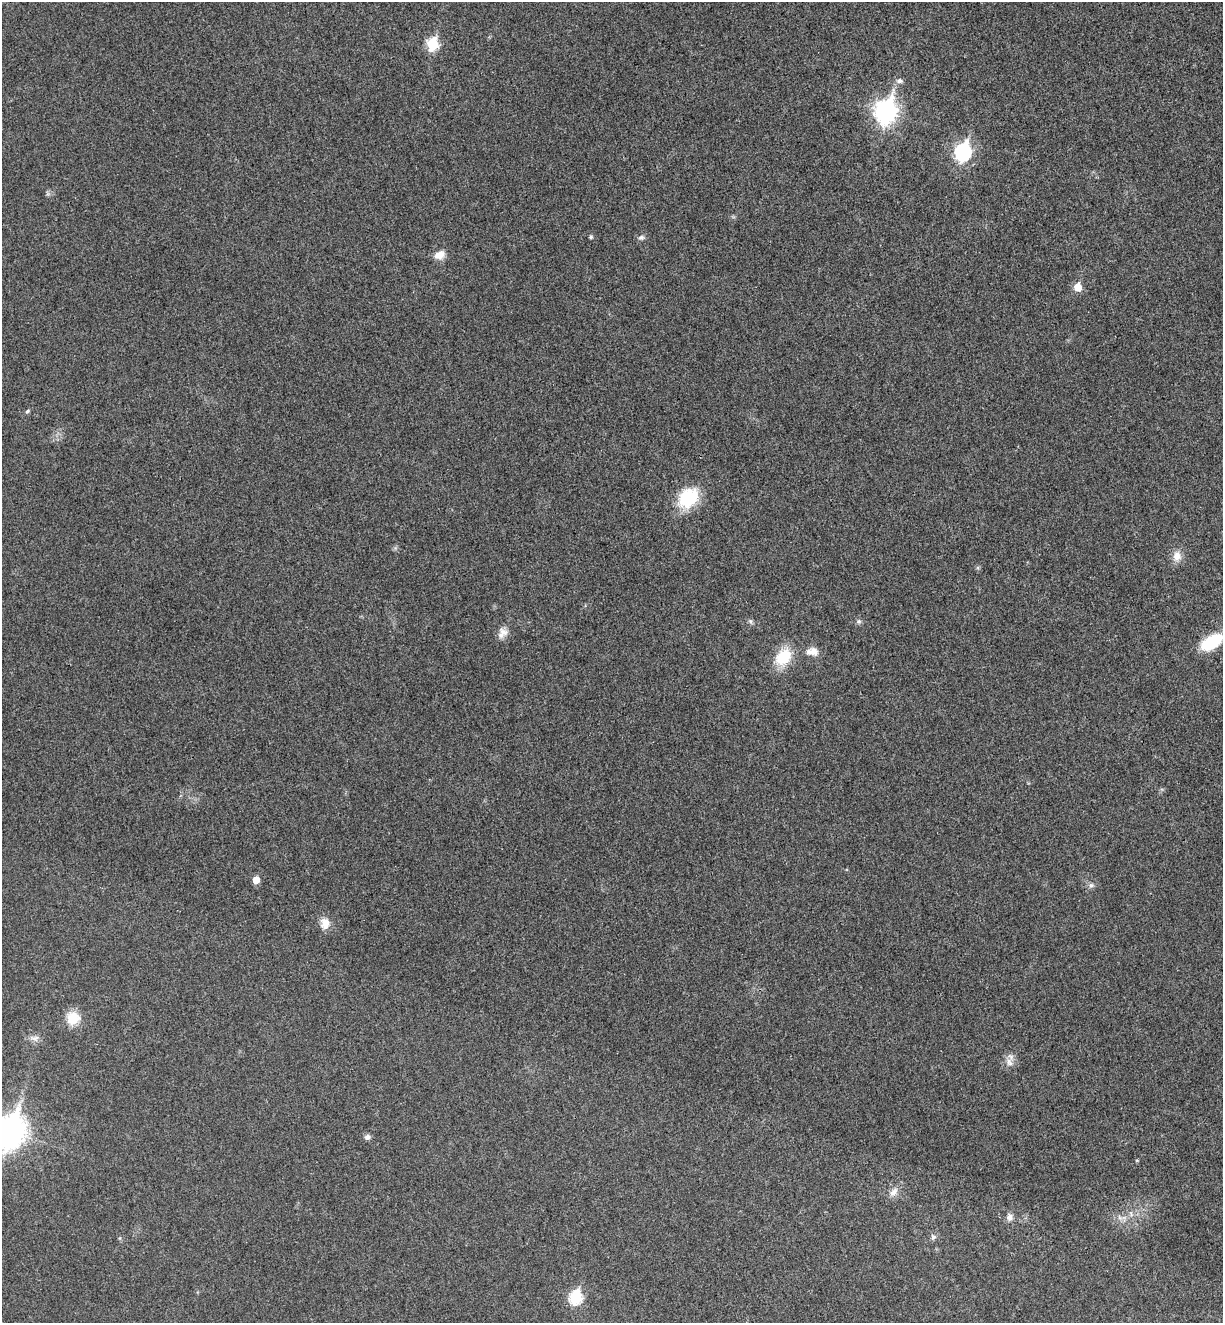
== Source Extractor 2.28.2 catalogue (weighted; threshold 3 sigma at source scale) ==
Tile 6 of 4 x 4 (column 2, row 2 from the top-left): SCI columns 1406-2626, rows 2668-3988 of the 5380 x 5331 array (HDU 1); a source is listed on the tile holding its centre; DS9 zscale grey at full resolution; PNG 1225 x 1325 px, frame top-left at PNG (2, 2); no overlay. Shown black and unused: <1% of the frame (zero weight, under 3 of 4 exposures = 6% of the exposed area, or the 3 px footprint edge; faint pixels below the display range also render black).
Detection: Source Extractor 2.28.2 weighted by HDU 2 'WHT'; one run over the whole footprint, this tile lists its part. Background 0.0355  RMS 0.0053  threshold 0.0239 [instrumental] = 3 sigma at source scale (4.5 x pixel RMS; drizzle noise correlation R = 1.50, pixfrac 1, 0.05/0.05 arcsec/px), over >= 5 px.
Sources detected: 31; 1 inside a brighter listed object's ellipse — not listed separately; the other 30 listed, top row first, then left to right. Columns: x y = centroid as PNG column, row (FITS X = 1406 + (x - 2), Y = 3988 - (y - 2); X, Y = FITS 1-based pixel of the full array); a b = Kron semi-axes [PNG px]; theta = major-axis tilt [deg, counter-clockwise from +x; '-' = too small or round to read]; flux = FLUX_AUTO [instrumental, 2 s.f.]
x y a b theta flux
432 44 7 6 - 37
899 81 7 5 -5 1.9
886 112 10 8 74 310
963 152 8 7 - 130
591 237 4 4 - 0.97
641 237 8 6 14 1.6
439 255 12 9 27 5.4
1078 287 6 5 - 11
27 411 6 4 24 0.8
688 498 26 20 42 24
1177 556 15 11 89 5.1
750 621 8 5 -72 1.1
859 621 8 7 - 1.3
502 633 15 11 53 4.1
1211 642 25 13 33 21
814 652 12 9 -55 3.9
783 657 20 14 50 18
256 880 5 5 - 7
1091 885 8 7 - 1.6
325 923 14 11 -89 5.8
73 1019 8 8 - 19
35 1038 13 8 -5 2.9
1009 1062 12 9 -57 3.6
10 1131 12 10 74 760
367 1137 7 7 - 1.8
893 1192 14 8 47 3.5
1009 1217 9 8 - 2.6
1120 1218 7 5 -44 1.4
933 1237 8 7 - 1.6
575 1297 7 6 - 50
Isophote crosses this tile's border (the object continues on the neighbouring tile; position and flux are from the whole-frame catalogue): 2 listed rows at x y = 1211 642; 10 1131